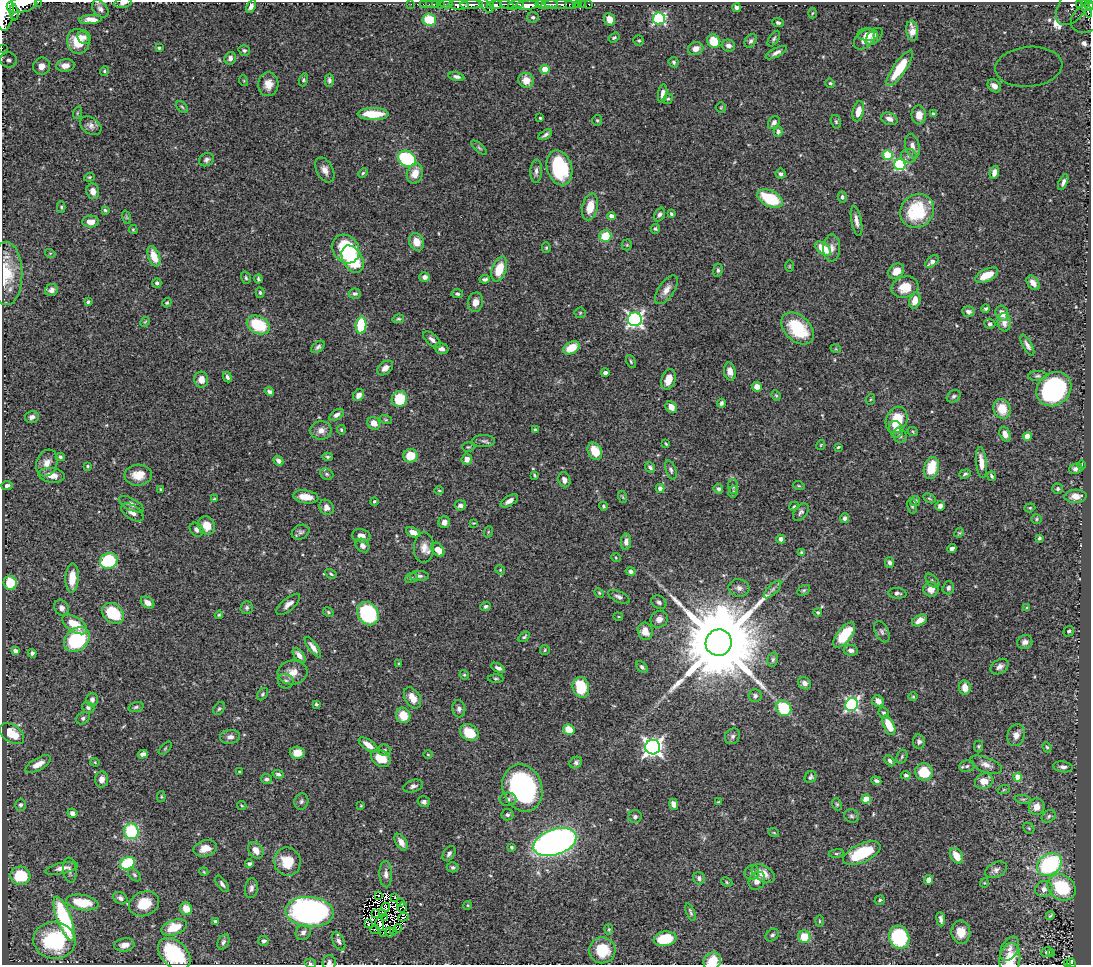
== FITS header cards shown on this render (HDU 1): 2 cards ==
NAXIS1  =                 1089
NAXIS2  =                  963

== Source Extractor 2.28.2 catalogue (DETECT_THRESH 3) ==
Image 1089 x 963 px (HDU 1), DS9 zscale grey, 1 PNG px = 1 image px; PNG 1093 x 967 px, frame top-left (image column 1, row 963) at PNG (2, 2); each listed source drawn as its Kron ellipse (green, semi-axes under 4 px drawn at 4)
Background 1.15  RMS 0.028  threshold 0.085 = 3 sigma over >= 5 px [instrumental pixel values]
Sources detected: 521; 8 with non-positive FLUX_AUTO (blend fragments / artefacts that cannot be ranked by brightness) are neither listed nor drawn; of the other 513, the 500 brightest by FLUX_AUTO listed and drawn (13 fainter detections omitted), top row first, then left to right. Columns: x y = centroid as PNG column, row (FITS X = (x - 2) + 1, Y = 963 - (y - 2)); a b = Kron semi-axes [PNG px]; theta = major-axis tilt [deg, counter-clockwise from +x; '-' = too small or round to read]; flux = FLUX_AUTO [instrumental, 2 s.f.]
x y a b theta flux
38 2 2 2 - 44
123 3 9 4 9 7.4
22 4 15 8 14 3300
411 4 2 2 - 12
423 4 2 2 - 11
429 4 2 2 - 17
436 4 3 2 - 19
440 4 2 2 - 16
446 4 6 3 0 36
507 4 7 3 -13 460
561 4 18 3 -5 310
569 4 3 3 - 250
579 4 3 3 - 34
583 4 2 2 - 7.7
589 4 3 3 - 43
1080 4 3 3 - 160
458 5 10 4 -2 1500
472 5 11 3 2 1500
485 5 10 4 -49 210
496 5 6 4 8 1500
516 5 9 4 18 600
527 5 12 4 5 3300
541 5 5 3 - 660
549 5 8 4 8 1600
1073 5 23 13 53 420
1089 5 5 3 - 460
251 6 7 4 62 7.5
491 6 4 3 - 320
736 8 4 3 - 5.4
100 9 10 6 -48 7.2
1086 9 9 4 -66 600
5 10 20 8 86 5200
14 12 8 4 -85 570
812 13 5 3 - 2.2
533 17 6 5 - 3.8
659 18 6 6 - 280
1088 18 18 13 30 340
91 19 11 4 4 14
609 19 6 5 - 17
429 20 7 6 - 54
778 22 6 4 -21 4.8
912 31 10 6 -84 14
868 35 10 6 -1 11
874 36 10 6 45 9.5
84 37 7 6 - 6.6
614 37 6 4 35 2.9
774 39 9 4 57 4.1
864 39 12 8 43 16
78 41 12 11 - 47
639 41 5 5 - 2.7
714 41 7 6 - 44
751 41 7 5 57 4.6
728 46 7 6 - 7.2
2 48 2 2 - 7.2
159 48 3 3 - 2.5
696 49 8 6 20 14
244 50 5 5 - 3.7
776 53 12 4 28 7.5
230 58 6 5 - 8.5
9 60 8 7 - 7.7
674 62 5 5 - 3.9
65 65 9 6 5 16
41 66 9 8 - 18
1029 67 33 20 5 150
900 68 21 6 55 68
545 69 4 4 - 40
105 71 5 4 - 2.5
456 77 8 4 -12 6.1
303 80 6 4 74 2.8
329 80 6 4 89 4.7
526 80 8 7 - 25
244 81 5 3 - 1.6
830 83 5 4 - 3
268 84 12 10 86 20
994 86 7 5 -43 14
663 94 9 4 81 9.2
668 99 5 4 - 2.6
182 107 7 4 -45 2.8
721 108 5 5 - 2.5
858 111 10 5 77 22
77 113 6 4 71 2.2
373 114 15 6 0 62
933 114 4 3 - 3.1
919 115 9 7 -87 19
540 118 3 3 - 2
889 119 8 6 -23 9.9
597 120 5 4 - 2.7
836 122 7 5 -73 3.3
774 123 7 5 52 6.3
91 126 11 8 -33 8.7
778 131 5 4 - 4.4
545 135 7 3 29 4.9
912 146 12 7 -76 11
479 148 10 3 -42 3.4
888 155 5 5 - 92
909 156 8 7 - 7.1
407 159 9 7 -29 210
207 160 8 6 28 5.5
900 165 6 5 - 210
559 168 18 12 -73 130
325 170 13 8 -62 13
536 171 11 6 86 7.7
994 172 6 4 73 12
363 173 5 4 - 2.5
415 173 10 8 69 24
781 174 5 5 - 4.2
89 177 5 4 - 2.7
1063 182 8 4 67 7
93 191 8 6 -76 13
842 197 5 4 - 4.3
770 199 13 8 -26 90
61 207 5 4 - 2.8
590 207 13 7 77 32
105 210 4 3 - 3
917 211 18 16 46 110
659 214 7 5 66 5.3
671 214 4 3 - 3.2
611 216 4 4 - 13
126 217 7 4 -71 2.6
91 221 8 6 4 17
856 221 15 5 -79 11
655 229 5 4 - 3
133 230 4 3 - 2.1
605 236 6 5 - 51
416 242 9 7 -66 23
627 245 5 5 - 2.1
546 248 5 4 - 2.4
832 248 13 8 88 13
346 249 15 12 -54 160
823 249 9 5 -39 50
50 253 5 3 - 1.8
154 256 10 5 -70 31
353 259 15 9 -60 110
932 262 8 4 42 12
789 266 6 3 89 1.8
499 269 13 7 71 44
718 270 7 4 82 3.8
896 271 9 7 43 24
6 273 31 16 -89 57
987 275 12 6 25 33
425 277 5 4 - 8.2
246 278 6 4 -73 3
258 279 4 3 - 3
485 279 5 3 - 4.9
157 283 4 4 - 6.3
1033 283 8 5 -52 13
905 287 14 10 15 35
51 290 6 5 - 7.4
666 290 16 8 55 16
260 293 5 4 - 3.3
355 294 6 5 - 4.8
457 294 6 4 -6 4.2
915 300 8 5 77 19
88 302 4 3 - 3.7
475 302 10 7 78 14
167 303 5 4 - 2.9
986 309 4 4 - 3.7
968 312 6 5 - 6.7
580 313 5 5 - 2.6
1002 313 8 6 -68 16
398 319 6 4 12 2.6
635 319 7 7 - 590
145 322 5 4 - 2
1004 322 9 6 -84 11
990 324 5 5 - 3.9
258 325 12 8 -26 82
361 325 9 5 87 88
798 328 19 12 -43 98
432 340 11 5 -40 8.2
1027 345 11 4 -61 7.5
318 347 8 5 39 4.6
571 348 9 5 30 40
441 349 7 5 -16 8.9
836 349 5 3 - 1.7
631 362 7 3 -64 2.8
385 368 9 6 37 10
730 372 9 6 -79 12
605 373 4 3 - 6.3
1037 376 9 5 1 4.7
227 377 5 4 - 4.8
668 379 10 6 72 22
201 380 8 7 - 16
757 387 5 5 - 15
1054 389 19 16 43 300
269 392 5 4 - 4.8
359 395 6 5 - 8.7
776 395 5 4 - 2.4
954 396 7 5 33 4.7
399 399 8 7 - 66
871 399 5 3 - 1.9
721 403 4 3 - 5
671 407 6 5 - 19
1002 409 10 8 -70 36
337 415 8 4 33 7.7
32 417 7 5 13 7.9
386 420 6 4 -18 2.5
897 420 14 10 66 49
374 423 7 6 - 16
896 429 8 7 - 13
321 430 10 9 - 13
341 430 5 4 - 2.6
535 430 4 3 - 2.9
913 432 5 3 - 1.8
1005 434 7 5 -69 12
900 436 7 6 - 5.2
1027 436 4 4 - 36
484 441 11 6 1 5.9
666 444 3 2 - 2
821 445 5 3 - 1.7
468 447 6 5 - 2.4
838 447 3 3 - 2.1
595 451 9 6 -62 36
410 456 7 7 - 36
60 457 5 4 - 3.1
328 457 5 4 - 2.8
467 459 5 5 - 12
278 461 5 4 - 7.3
47 463 14 10 71 18
981 463 15 5 -83 20
1082 465 5 3 - 2
88 466 4 3 - 2.2
650 467 6 4 -48 5
931 468 11 7 76 53
1076 469 7 5 13 7.9
671 470 10 5 -70 5
327 474 7 5 -23 3.7
965 474 6 4 20 3.2
52 475 13 7 -7 20
138 475 14 10 4 29
534 475 4 2 - 2.2
991 476 5 3 - 3.2
564 480 8 6 -70 8.8
7 486 5 4 - 6
799 486 6 3 -18 2.1
733 487 7 5 -88 4.6
660 488 4 4 - 9.5
160 489 3 3 - 2.3
718 489 5 4 - 4.6
1058 489 5 5 - 3.6
439 490 5 3 - 1.8
733 492 6 4 74 3.1
1076 496 11 6 3 19
306 497 13 6 -8 23
623 497 6 3 -71 2.3
929 498 6 4 -30 2.6
214 499 3 3 - 1.9
509 501 10 5 32 9.5
915 501 5 5 - 5.4
374 502 4 3 - 2.8
131 504 13 6 -27 11
460 505 5 5 - 6.4
603 506 4 4 - 2.8
794 506 5 3 - 2.3
912 506 7 5 -80 3.7
940 506 5 4 - 7.7
326 507 8 7 - 10
1030 508 5 4 - 2.5
132 512 12 7 -34 12
801 512 10 6 54 5.6
845 518 5 4 - 6.2
1037 519 5 5 - 2.5
444 522 6 5 - 11
474 523 4 3 - 1.7
206 526 9 8 - 25
197 530 7 6 - 8
301 532 9 7 23 5.3
413 532 7 5 -24 16
488 532 6 3 72 1.9
959 533 5 4 - 2.2
361 536 9 6 -11 13
1039 538 4 4 - 3.1
781 539 4 4 - 8
626 542 8 5 85 9.8
362 546 7 6 - 9.7
424 548 15 10 89 19
952 549 5 4 - 7.6
438 550 8 5 -50 25
801 552 4 3 - 2.2
616 558 5 3 - 1.7
109 561 9 7 18 120
889 562 5 4 - 5.9
500 570 5 4 - 2.1
631 571 5 4 - 5.3
331 574 6 4 -31 2.8
419 576 9 5 0 5.5
72 578 14 6 87 27
411 578 6 5 - 3.1
932 581 8 5 -46 3.9
10 583 7 6 - 44
739 588 10 8 -13 9
948 588 7 5 72 5.2
773 589 11 5 45 6.7
931 589 8 7 - 18
804 590 7 5 30 3.2
599 593 5 4 - 2.5
897 593 9 5 -4 5.6
619 597 11 5 -24 6.3
659 602 8 6 -35 5.6
147 603 7 5 -33 13
288 604 14 6 41 11
486 606 5 4 - 4.3
61 608 8 7 - 8.6
247 608 6 6 - 4.2
1027 608 4 4 - 2.2
328 612 6 4 -26 2.7
818 612 4 4 - 2.6
113 613 12 9 -36 90
368 614 12 10 -56 220
219 615 4 4 - 2.4
618 617 5 2 - 1.7
659 619 9 8 - 13
919 620 8 5 28 14
75 624 14 7 -34 43
645 631 9 7 -70 24
1069 631 5 5 - 3.8
882 632 11 6 -63 6.3
844 635 15 7 51 76
524 637 6 3 35 2.9
77 639 14 11 39 160
1025 642 8 6 28 7.8
719 643 13 13 - 42000
313 647 12 4 -53 10
545 650 5 4 - 2.2
851 650 7 5 -9 8.7
15 651 4 4 - 9.9
32 653 4 4 - 7.6
299 655 8 4 -51 10
773 659 7 5 74 4.1
399 664 3 3 - 2.1
642 667 7 4 -44 5
1000 667 10 7 33 8.8
498 668 7 4 -28 6.9
292 672 15 12 4 21
464 675 5 4 - 2.3
496 679 8 4 -1 3
286 681 8 7 - 6.5
804 683 7 6 - 7.9
581 687 10 8 -76 72
965 687 7 6 - 17
262 694 7 4 53 3.2
755 696 6 6 - 5.6
913 697 4 4 - 2.2
412 698 11 7 -58 23
92 700 7 6 - 5.8
878 701 6 5 - 12
316 704 3 3 - 2.9
852 704 7 6 - 340
136 707 8 4 16 3.7
88 708 6 5 - 4.4
784 708 8 7 - 110
219 709 7 5 49 3.5
459 709 8 6 -84 6.7
884 713 6 5 - 4.7
403 715 8 7 - 36
83 718 7 5 30 4.7
889 725 10 5 -65 45
569 730 6 5 - 35
469 732 10 8 -32 43
12 734 14 8 -34 47
1016 735 11 8 72 13
732 736 8 7 - 5.7
230 737 10 7 6 9.7
919 741 7 6 - 5.6
368 745 11 5 -35 18
978 746 6 4 -90 2.9
653 747 7 7 - 930
1047 747 5 4 - 2.3
165 748 8 3 45 2.3
384 750 6 6 - 4.2
297 753 7 6 - 18
143 754 5 4 - 8.1
428 755 4 3 - 1.6
902 757 7 5 71 3.4
381 758 10 7 -32 47
890 761 6 4 -47 4.7
95 762 4 4 - 1.9
576 762 6 5 - 5.3
38 764 14 6 30 19
986 765 17 7 -21 13
967 766 8 6 16 4.6
1063 767 9 5 -9 6.9
239 772 3 3 - 1.7
924 772 9 8 - 55
278 774 6 4 -18 5.2
906 775 5 4 - 3.6
811 777 6 5 - 4
1018 777 4 4 - 39
102 779 8 6 85 13
266 779 5 5 - 4.4
876 781 5 4 - 4.8
984 781 9 7 20 24
413 786 10 6 17 6.1
522 788 24 19 -70 330
1004 789 6 4 20 2.3
161 797 5 4 - 2.2
508 799 8 6 2 6.5
866 799 5 4 - 39
1023 799 8 4 -8 3.3
301 801 8 7 - 4.8
424 802 6 5 - 4.9
718 802 4 4 - 1.9
674 804 5 4 - 12
837 804 6 4 -68 2.9
21 805 6 5 - 4.6
242 805 5 3 - 1.7
361 806 3 3 - 1.7
1037 807 8 7 - 18
72 813 5 5 - 8.2
507 815 6 6 - 4.9
851 816 8 6 -17 5.2
1049 816 7 6 - 4.2
635 817 6 6 - 4.6
1029 828 6 5 - 2.3
131 831 8 7 - 120
774 833 5 3 - 1.8
401 842 9 5 -58 11
555 842 22 12 19 910
512 847 3 3 - 3.3
205 848 12 8 15 20
256 850 9 7 -53 17
836 853 7 4 8 2.8
862 853 20 9 24 110
449 854 8 5 55 6.1
956 856 8 5 -59 26
287 861 14 13 - 47
127 863 8 6 25 100
249 864 4 4 - 4.3
1049 864 13 10 34 220
453 867 6 5 - 3.6
62 868 17 5 13 14
70 870 12 6 -83 7.9
996 870 11 7 26 8.7
204 872 4 3 - 1.7
752 872 7 7 - 7.1
386 874 13 6 -88 9.7
763 874 13 7 -32 24
134 875 8 5 -45 4.5
20 876 10 9 - 96
699 878 6 5 - 5.9
929 880 5 4 - 9.2
757 881 9 7 56 14
727 882 6 4 -25 2.7
984 883 4 4 - 1.9
222 884 9 4 -56 5.4
1061 887 15 12 -36 110
251 888 10 6 81 6.7
1044 889 9 8 - 12
378 895 3 2 - 3.8
394 897 3 2 - 2.4
120 898 7 5 -27 7.2
880 900 5 4 - 2.5
82 902 16 7 -9 60
400 903 2 2 - 5.5
144 904 15 12 22 43
468 905 4 3 - 1.8
386 907 4 2 - 2.7
402 907 5 4 - 1.8
186 909 6 6 - 25
310 912 24 15 -4 610
691 912 9 3 -68 3.7
376 914 3 2 - 2
383 914 3 2 - 2.7
1050 915 5 2 - 2.4
403 917 5 2 - 2.9
384 918 3 2 - 2.7
64 919 23 7 -70 230
941 919 7 4 -83 6
215 921 4 3 - 4.4
819 921 6 3 -90 2.1
368 924 2 2 - 2
380 924 7 4 -89 3.8
174 927 13 7 19 46
398 928 4 2 - 1.7
609 929 5 4 - 2.1
375 930 5 2 - 3.7
394 931 3 2 - 7.6
303 932 8 7 - 8.6
390 932 5 2 - 3.1
961 932 11 9 -84 26
384 933 2 2 - 2.1
772 935 7 5 41 5
804 937 6 6 - 39
899 937 12 10 -66 150
665 939 11 7 10 70
54 940 21 18 -8 190
264 941 5 5 - 5.2
339 941 10 5 -64 7.8
223 942 8 5 63 5.4
124 945 10 6 9 15
1010 949 13 8 61 13
602 950 13 13 - 59
1047 952 6 4 14 4.8
174 954 19 12 -44 120
1051 954 3 2 - 2.2
1010 959 16 10 82 49
712 961 9 8 - 38
329 962 7 6 - 6.9
310 963 6 4 -14 3.2
1068 963 3 2 - 27
1071 963 5 3 - 70
At the frame edge (FLAGS 8, measured only in part): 13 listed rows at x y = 38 2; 123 3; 22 4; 1089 5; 5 10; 1088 18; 2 48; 1010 959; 712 961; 329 962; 310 963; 1068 963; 1071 963
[13 fainter detections neither listed nor drawn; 8 non-positive-flux detections neither listed nor drawn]